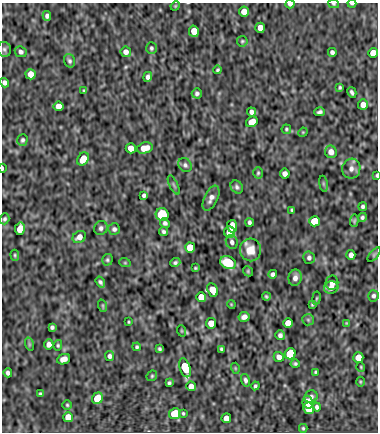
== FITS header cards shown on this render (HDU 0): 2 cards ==
NAXIS1  =                  376
NAXIS2  =                  430

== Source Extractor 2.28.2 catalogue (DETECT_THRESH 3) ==
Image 376 x 430 px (HDU 0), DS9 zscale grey, 1 PNG px = 1 image px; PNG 380 x 434 px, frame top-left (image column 1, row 430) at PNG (2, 3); each listed source drawn as its Kron ellipse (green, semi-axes under 4 px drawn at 4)
Background -2.78e-05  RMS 5.3e-04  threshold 0.00158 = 3 sigma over >= 5 px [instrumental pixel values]
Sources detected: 133; all 133 listed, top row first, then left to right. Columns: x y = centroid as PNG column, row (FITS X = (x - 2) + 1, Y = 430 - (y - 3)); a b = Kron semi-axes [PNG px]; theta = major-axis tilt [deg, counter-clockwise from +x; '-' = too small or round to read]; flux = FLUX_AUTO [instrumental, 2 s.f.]
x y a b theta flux
290 4 4 3 - 0.1
334 4 5 4 - 0.048
352 4 4 2 - 0.058
175 6 5 4 - 0.034
244 11 5 5 - 0.34
47 16 5 4 - 0.11
260 28 5 5 - 0.35
194 31 6 5 - 0.44
242 41 5 5 - 0.05
151 48 6 5 - 0.07
4 49 7 6 - 0.087
21 52 6 5 - 0.11
126 52 5 5 - 0.18
332 52 4 4 - 0.1
373 53 5 5 - 0.59
69 61 7 5 -72 0.078
218 70 4 3 - 0.052
31 74 5 5 - 0.45
148 77 5 4 - 0.11
5 83 5 4 - 0.13
340 87 4 3 - 0.049
84 91 4 3 - 0.041
352 92 5 3 - 0.075
197 93 5 5 - 0.085
363 105 5 5 - 0.25
58 106 5 5 - 0.35
251 112 4 4 - 0.13
319 112 5 3 - 0.08
252 122 6 5 - 0.43
286 129 5 4 - 0.046
303 132 5 4 - 0.031
22 140 6 5 - 0.069
131 148 5 5 - 0.41
145 148 8 5 13 0.39
331 152 6 6 - 0.28
83 159 7 5 59 0.5
185 165 7 6 - 0.093
2 168 4 2 - 0.087
351 169 10 9 - 0.2
258 173 5 4 - 0.051
285 174 5 4 - 0.16
377 175 4 2 - 0.041
323 184 8 4 -81 0.053
174 185 10 3 -64 0.055
237 187 7 5 -50 0.091
144 195 4 4 - 0.081
211 198 13 6 65 0.19
363 206 4 4 - 0.073
292 210 4 3 - 0.054
162 214 6 6 - 1.8
362 217 4 4 - 0.073
5 219 5 4 - 0.067
314 221 5 5 - 1.2
354 221 6 4 87 0.055
249 222 4 3 - 0.081
165 223 5 4 - 0.085
232 226 6 5 - 0.61
101 228 7 6 - 0.11
20 229 6 5 - 0.62
114 229 6 6 - 0.094
163 232 4 4 - 0.073
230 232 5 5 - 0.63
79 237 7 5 35 0.23
232 242 7 6 - 0.12
190 248 5 5 - 1.1
250 250 11 10 - 0.46
374 254 8 4 48 0.047
15 255 5 4 - 0.044
351 255 5 4 - 0.18
309 258 6 6 - 0.11
107 260 6 5 - 0.058
175 262 5 4 - 0.071
125 263 6 3 -18 0.037
228 263 8 6 -24 1.2
195 268 3 2 - 0.037
248 271 5 4 - 0.041
273 274 4 4 - 0.11
295 278 8 6 76 0.17
100 282 6 4 -57 0.081
332 283 7 6 - 0.23
331 288 7 6 - 0.2
212 290 7 5 -64 0.46
373 296 5 5 - 0.092
201 297 5 5 - 0.57
266 297 4 3 - 0.051
316 298 7 3 81 0.039
231 304 4 3 - 0.03
312 304 4 3 - 0.04
103 306 6 4 -72 0.043
244 317 5 5 - 0.15
308 320 6 5 - 0.062
129 322 3 2 - 0.033
211 323 5 5 - 0.47
288 323 5 5 - 0.46
347 323 3 3 - 0.033
52 327 4 4 - 0.073
182 331 6 3 -71 0.031
280 335 5 4 - 0.11
29 344 7 4 -72 0.051
49 344 5 4 - 0.17
58 345 5 4 - 0.048
137 347 4 3 - 0.056
160 349 4 3 - 0.059
221 349 4 3 - 0.051
290 354 6 5 - 3.6
109 356 5 4 - 0.099
279 357 5 5 - 0.2
358 358 5 5 - 0.46
64 359 7 5 23 0.22
295 364 4 4 - 0.06
361 367 5 3 - 0.03
185 368 10 5 -73 1.6
235 368 5 3 - 0.032
315 372 4 3 - 0.042
8 373 4 4 - 0.11
152 376 6 5 - 0.049
245 380 6 4 -76 0.089
360 382 5 3 - 0.033
169 383 4 3 - 0.058
191 386 5 4 - 0.28
255 386 4 3 - 0.059
40 394 4 3 - 0.048
311 397 7 6 - 0.12
97 398 6 5 - 0.68
308 402 6 5 - 0.66
67 405 4 4 - 0.045
317 407 4 3 - 0.075
309 408 6 5 - 0.47
183 413 3 3 - 0.045
175 414 6 5 - 1.8
68 417 5 5 - 0.43
226 418 5 5 - 0.36
303 428 4 3 - 0.044
At the frame edge (FLAGS 8, measured only in part): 6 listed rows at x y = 290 4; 334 4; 352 4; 5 83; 2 168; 377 175